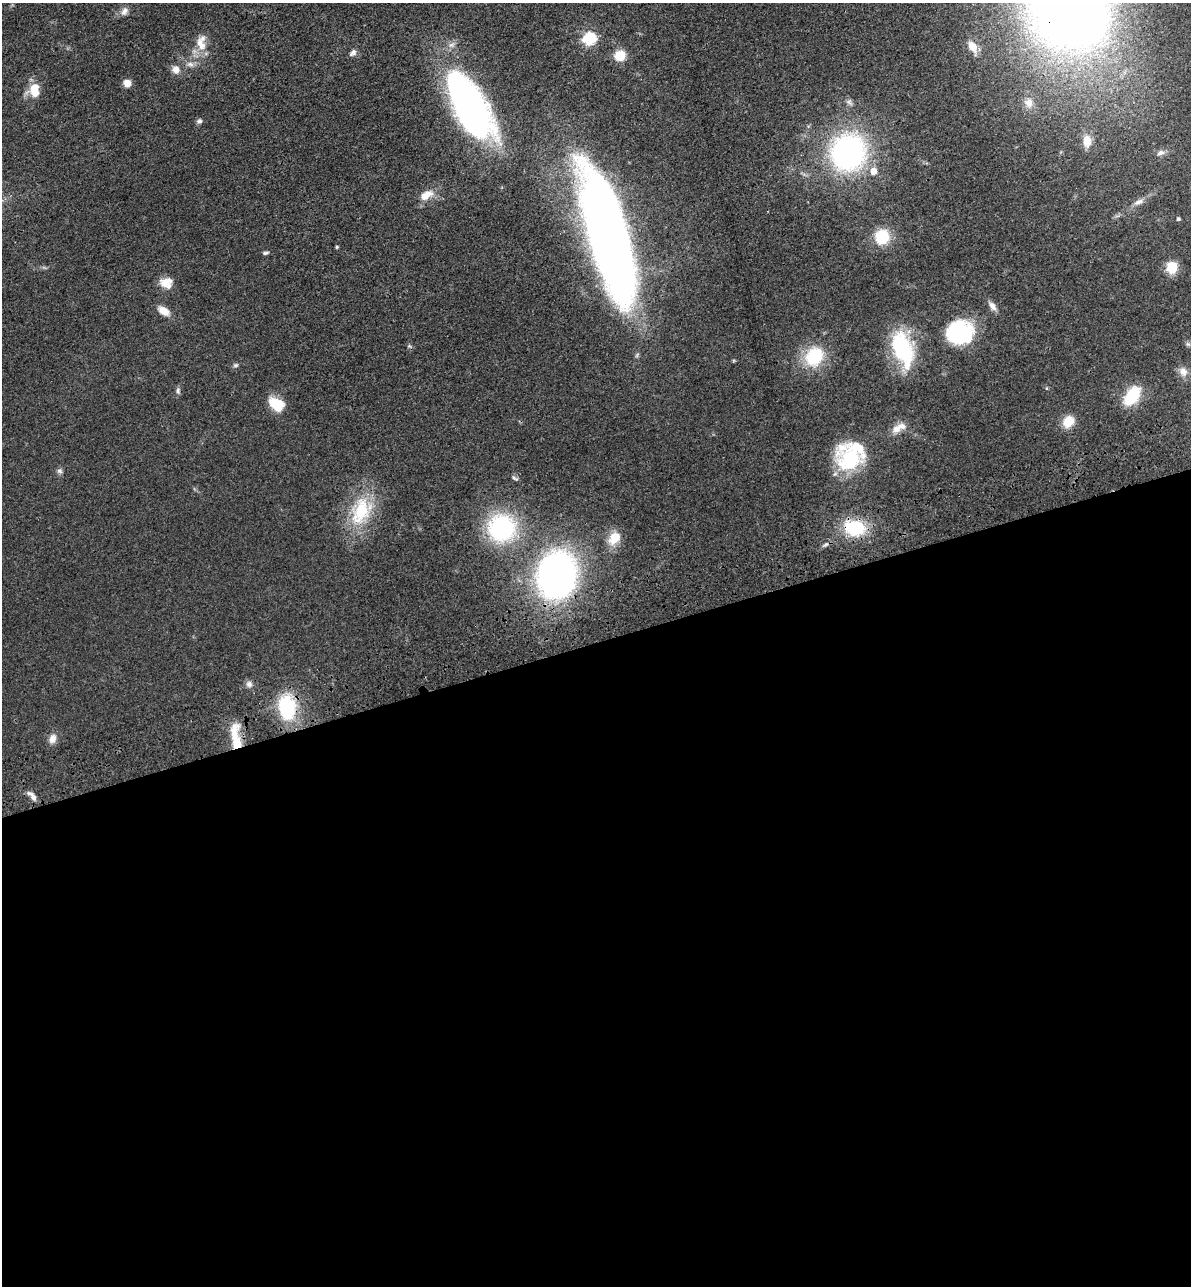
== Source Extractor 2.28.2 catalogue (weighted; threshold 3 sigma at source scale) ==
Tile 15 of 4 x 4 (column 3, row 4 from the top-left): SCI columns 2675-3863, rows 115-1398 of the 5229 x 5365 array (HDU 1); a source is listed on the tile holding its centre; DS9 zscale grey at full resolution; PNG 1193 x 1288 px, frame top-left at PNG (2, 3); no overlay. Shown black and unused: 50% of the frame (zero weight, under 3 of 4 exposures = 6% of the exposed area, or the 3 px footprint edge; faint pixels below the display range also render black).
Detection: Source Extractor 2.28.2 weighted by HDU 2 'WHT'; one run over the whole footprint, this tile lists its part. Background 0.0462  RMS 0.0058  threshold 0.0259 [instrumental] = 3 sigma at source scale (4.5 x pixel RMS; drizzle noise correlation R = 1.50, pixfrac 1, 0.05/0.05 arcsec/px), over >= 5 px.
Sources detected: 56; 4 inside a brighter listed object's ellipse — not listed separately; the other 52 listed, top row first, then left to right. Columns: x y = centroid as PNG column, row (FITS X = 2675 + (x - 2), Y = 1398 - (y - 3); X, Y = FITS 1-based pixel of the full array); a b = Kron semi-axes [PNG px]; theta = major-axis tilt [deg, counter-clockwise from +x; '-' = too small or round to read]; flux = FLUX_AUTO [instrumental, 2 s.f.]
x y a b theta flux
124 11 11 7 65 2.6
589 38 6 6 - 67
202 46 32 9 79 8.6
972 46 10 7 -54 6.7
353 53 10 6 44 2
620 56 11 10 - 10
190 64 8 7 - 2.3
175 69 11 10 - 3.7
127 83 7 7 - 4.5
34 90 17 12 88 10
1029 103 11 10 - 4.1
468 105 65 26 -61 230
199 121 8 6 6 1.4
1087 141 15 11 -84 6.7
848 152 30 28 77 140
1161 153 10 7 17 2.4
873 171 6 6 - 5.8
426 195 16 9 30 7.6
1138 202 14 6 22 3
1178 219 5 4 - 0.96
609 235 104 26 -74 830
882 237 15 14 - 18
337 247 4 3 - 0.73
265 253 8 4 13 1.1
1172 267 12 11 - 11
166 283 16 13 -13 6.5
992 306 14 7 -55 2.9
164 311 15 9 -33 5.9
959 333 26 23 3 49
1188 344 6 5 - 1
902 349 42 20 -70 47
814 356 22 18 54 27
236 365 8 5 26 1.1
1183 372 13 10 -62 4.2
178 391 9 5 -81 1.4
1132 396 19 11 54 25
276 404 18 12 -36 13
1068 421 11 9 56 12
896 429 13 10 51 4.8
851 458 36 29 -46 37
59 471 8 5 -27 1.3
515 478 10 4 -30 1.1
361 511 41 24 67 33
502 528 26 26 - 69
855 528 24 18 -12 27
614 538 19 14 49 9.4
557 575 34 27 82 270
249 684 9 8 - 2.3
287 707 25 17 -78 40
234 734 31 10 83 11
53 739 12 9 73 4
33 797 12 7 -65 3
Overlapping masked pixels (flux is a lower limit): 3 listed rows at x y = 855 528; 557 575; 287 707